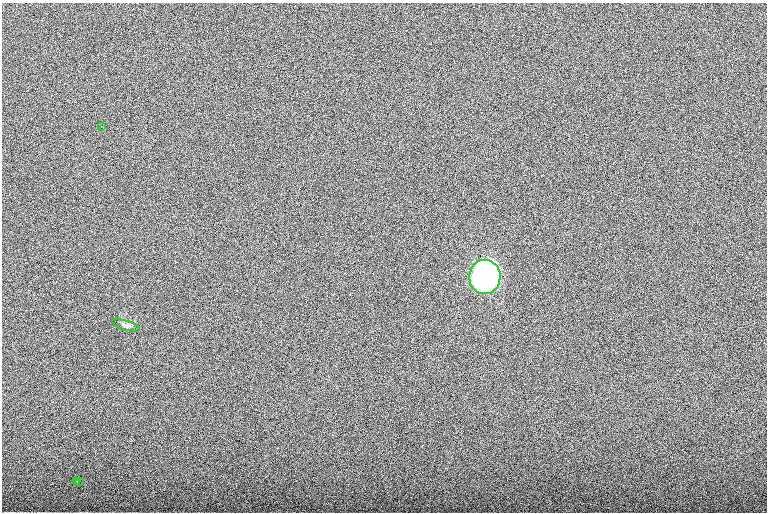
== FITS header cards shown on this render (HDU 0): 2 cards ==
NAXIS1  =                 1530 /
NAXIS2  =                 1020 /

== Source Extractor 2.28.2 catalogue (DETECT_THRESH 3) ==
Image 1530 x 1020 px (HDU 0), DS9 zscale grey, zoomed out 1/2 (1 PNG px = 2 x 2 image px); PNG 769 x 514 px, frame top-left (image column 2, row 1019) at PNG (2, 3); each listed source drawn as its Kron ellipse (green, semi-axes under 4 px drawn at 4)
Background 99.9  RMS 9.5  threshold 28.5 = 3 sigma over >= 5 px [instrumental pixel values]
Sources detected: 7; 2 cannot appear on this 1/2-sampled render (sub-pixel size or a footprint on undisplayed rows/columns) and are neither listed nor drawn; the other 5 listed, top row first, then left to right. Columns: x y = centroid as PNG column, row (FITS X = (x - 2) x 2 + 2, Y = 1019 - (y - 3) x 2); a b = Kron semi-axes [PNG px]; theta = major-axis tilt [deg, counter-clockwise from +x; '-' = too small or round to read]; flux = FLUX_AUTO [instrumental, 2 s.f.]
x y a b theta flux
101 126 2 2 - 3.6e+03
485 277 17 15 90 3.5e+06
126 325 14 4 -17 8.9e+03
79 481 2 1 - 1.2e+03
77 482 2 2 - 5.6e+03
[2 sub-pixel or undisplayed-footprint detections neither listed nor drawn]